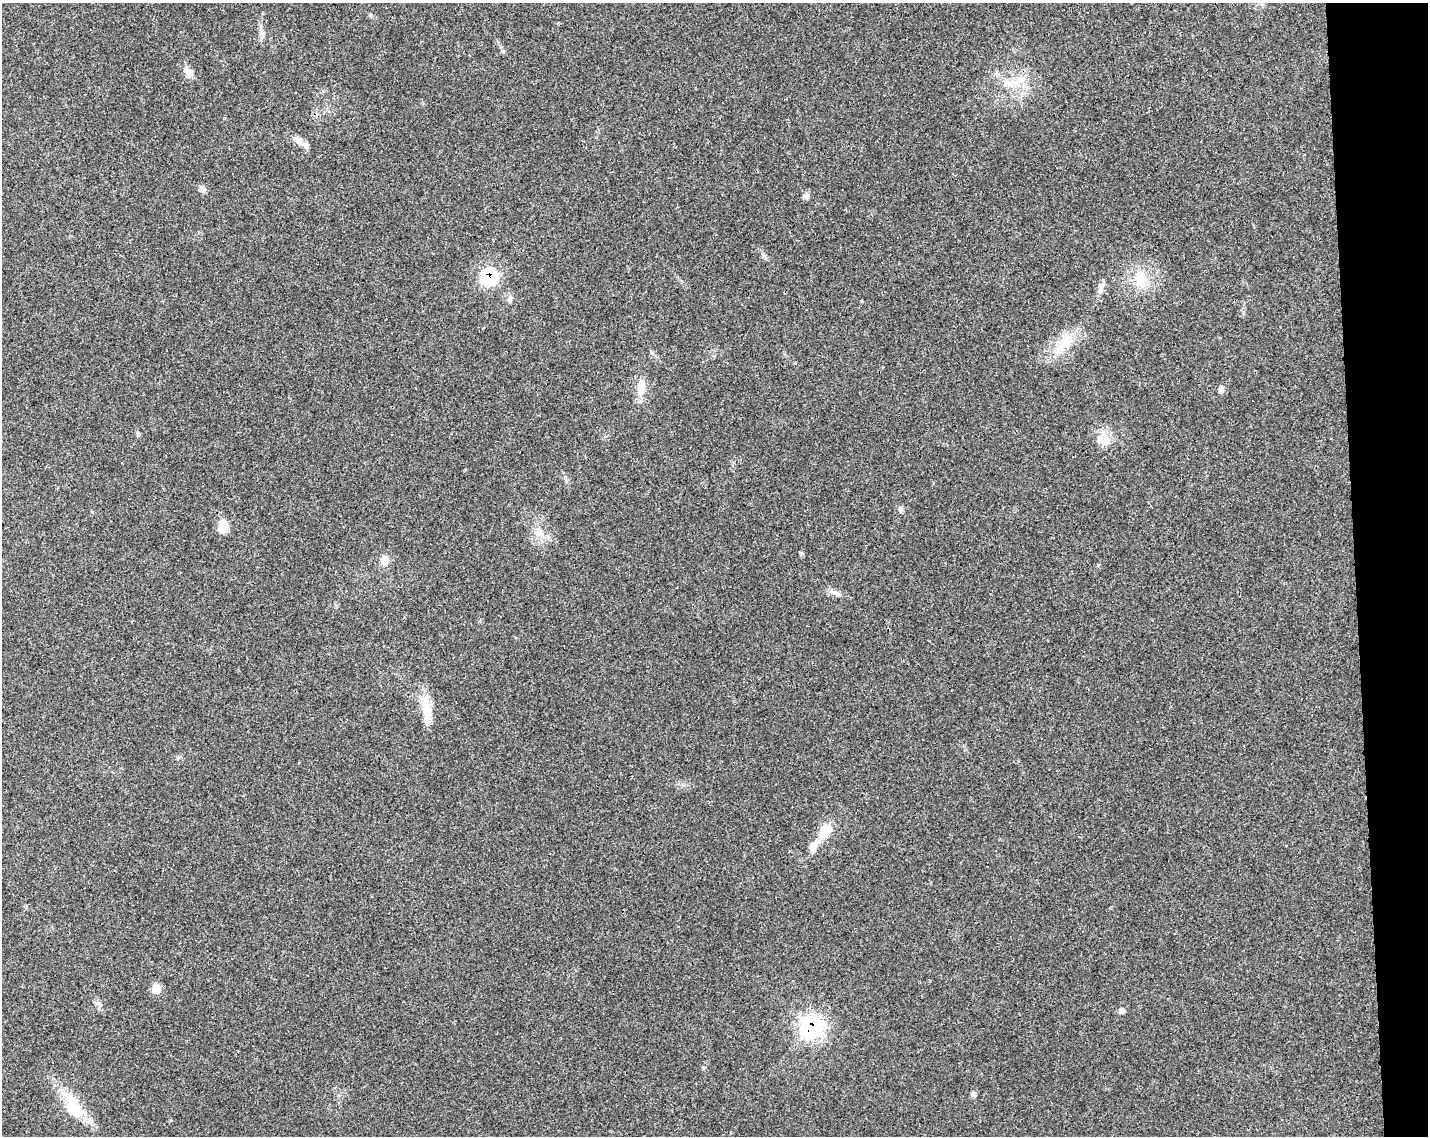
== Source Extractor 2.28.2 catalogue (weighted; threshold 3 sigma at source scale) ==
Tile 9 of 3 x 4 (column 3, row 3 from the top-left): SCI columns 2910-4335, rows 1190-2323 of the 4348 x 4649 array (HDU 1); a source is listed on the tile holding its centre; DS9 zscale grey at full resolution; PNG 1430 x 1138 px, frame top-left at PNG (2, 3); no overlay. Shown black and unused: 5% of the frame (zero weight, under 3 of 4 exposures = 5% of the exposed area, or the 3 px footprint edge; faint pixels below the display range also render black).
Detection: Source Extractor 2.28.2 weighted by HDU 2 'WHT'; one run over the whole footprint, this tile lists its part. Background 0.025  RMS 0.0029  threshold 0.013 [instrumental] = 3 sigma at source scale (4.5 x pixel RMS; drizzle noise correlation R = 1.50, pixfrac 1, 0.0396/0.0396 arcsec/px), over >= 5 px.
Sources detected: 33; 3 inside a brighter listed object's ellipse — not listed separately; the other 30 listed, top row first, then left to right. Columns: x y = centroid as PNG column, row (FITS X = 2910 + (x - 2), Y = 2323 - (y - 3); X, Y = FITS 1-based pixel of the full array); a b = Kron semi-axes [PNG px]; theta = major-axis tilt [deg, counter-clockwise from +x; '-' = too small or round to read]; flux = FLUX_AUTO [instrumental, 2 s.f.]
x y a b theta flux
188 73 14 9 -72 2.2
1015 82 10 7 -1 2.2
298 140 16 9 -33 2.1
202 189 10 8 -12 1.2
806 196 9 7 -15 0.92
489 277 9 9 - 39
1141 278 20 14 -80 7.9
1101 290 10 6 46 1.2
510 299 10 6 56 0.92
1065 342 22 16 78 6.8
641 388 22 10 85 4.2
1221 389 8 7 - 1
138 433 6 5 - 0.45
1106 439 16 13 -48 3.6
901 509 8 6 -89 0.79
223 526 16 10 85 3.9
539 532 15 10 -54 3.2
801 554 6 4 -6 0.46
384 560 11 10 - 2.7
834 592 12 5 -30 1.3
426 708 37 11 -78 6.1
179 757 6 4 18 0.47
825 831 16 11 53 6.5
812 848 15 10 71 2.4
156 989 8 7 - 5
99 1005 9 4 -45 0.78
1122 1010 8 7 - 0.92
811 1027 11 10 - 92
972 1094 6 4 47 0.66
71 1100 37 15 -48 9.6
Overlapping masked pixels (flux is a lower limit): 2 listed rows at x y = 489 277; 811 1027
Unlisted compact peaks at least as high as the median listed source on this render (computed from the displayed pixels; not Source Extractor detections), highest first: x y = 703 1068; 1098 565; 503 51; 764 256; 861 301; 566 480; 371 15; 652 353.